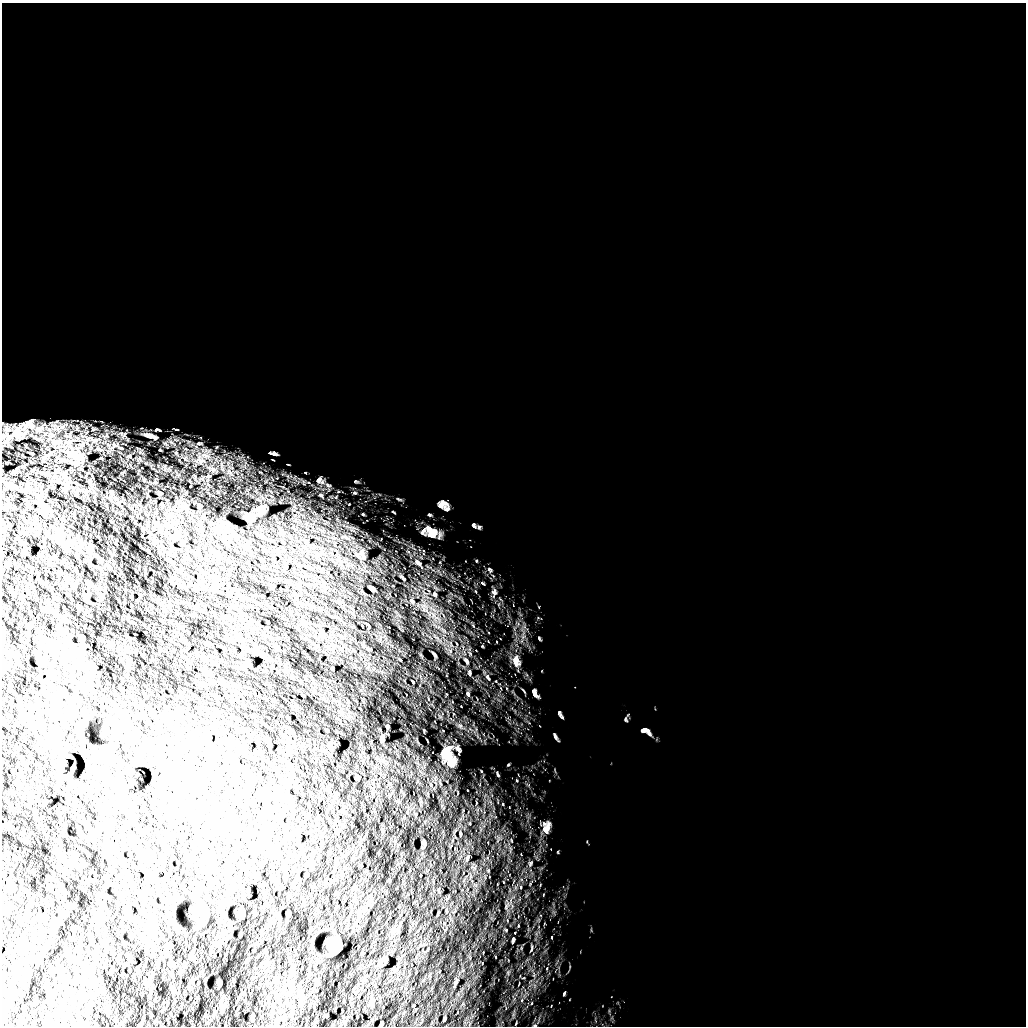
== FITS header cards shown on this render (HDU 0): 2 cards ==
NAXIS1  =                 1024 /
NAXIS2  =                 1024 /

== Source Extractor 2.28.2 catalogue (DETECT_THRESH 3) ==
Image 1024 x 1024 px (HDU 0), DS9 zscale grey, 1 PNG px = 1 image px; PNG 1028 x 1028 px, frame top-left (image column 1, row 1024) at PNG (2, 3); no overlay
Background 5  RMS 710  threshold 2140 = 3 sigma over >= 5 px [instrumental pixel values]
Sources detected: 72; all 72 listed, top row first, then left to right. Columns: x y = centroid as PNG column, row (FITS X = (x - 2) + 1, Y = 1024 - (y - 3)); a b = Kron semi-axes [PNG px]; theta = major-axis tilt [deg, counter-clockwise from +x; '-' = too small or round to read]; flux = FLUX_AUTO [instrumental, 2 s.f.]
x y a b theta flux
23 427 52 23 38 2.2e+06
56 428 29 15 -38 1.6e+06
157 429 8 3 -4 7.1e+04
176 429 5 3 - 4.0e+04
6 434 21 9 88 5.6e+05
70 435 18 8 84 7.0e+05
151 436 24 6 -16 3.6e+05
94 440 20 7 -1 6.3e+05
56 442 26 16 18 1.8e+06
69 442 17 14 31 1.1e+06
198 443 6 5 - 7.7e+04
82 445 14 9 48 6.2e+05
71 453 22 12 36 1.1e+06
273 453 8 3 -14 1.2e+05
79 456 18 9 54 6.5e+05
130 456 7 4 -64 8.9e+04
101 458 4 3 - 4.4e+04
83 459 13 6 -83 2.6e+05
208 476 4 3 - 4.9e+04
319 480 10 8 54 2.0e+05
328 485 6 5 - 1.1e+05
355 493 6 4 -1 6.7e+04
320 495 7 4 -25 7.4e+04
442 504 11 8 5 3.0e+05
447 509 7 5 31 9.7e+04
363 514 3 3 - 3.1e+04
250 515 10 7 -46 1.6e+05
429 515 5 4 - 5.7e+04
474 525 8 5 -48 1.2e+05
423 532 10 5 66 1.4e+05
431 532 20 13 -42 6.3e+05
306 542 5 5 - 7.3e+04
362 554 20 7 -72 3.4e+05
418 562 13 6 -43 2.2e+05
284 568 7 4 79 7.5e+04
489 569 7 5 -36 7.9e+04
403 578 11 3 -45 6.9e+04
482 583 5 3 - 4.8e+04
372 588 5 4 - 4.4e+04
494 592 9 7 -68 1.6e+05
435 594 6 6 - 9.8e+04
412 601 9 5 -33 1.2e+05
539 638 5 3 - 5.6e+04
516 661 18 9 -84 4.7e+05
248 663 7 4 -58 9.7e+04
470 673 9 3 -85 6.8e+04
488 677 9 5 -57 1.2e+05
535 693 11 5 -66 2.0e+05
468 694 7 5 -66 9.1e+04
560 714 9 4 -62 1.0e+05
387 727 5 2 - 5.1e+04
646 731 12 6 -24 2.3e+05
555 737 8 4 -63 1.0e+05
382 738 6 4 77 1.2e+05
329 746 11 4 -70 9.6e+04
458 749 9 4 -60 1.3e+05
448 756 18 10 -65 8.8e+05
60 768 11 5 79 1.4e+05
498 775 6 3 -71 5.0e+04
431 785 5 3 - 4.1e+04
546 828 16 10 81 4.2e+05
467 858 9 4 67 9.8e+04
530 863 9 3 69 7.1e+04
520 887 5 3 - 4.3e+04
247 890 8 3 61 5.4e+04
438 891 7 3 -89 5.9e+04
513 939 5 4 - 5.7e+04
339 949 9 4 49 8.4e+04
383 959 11 5 27 1.2e+05
379 965 7 5 -52 8.6e+04
564 994 5 3 - 6.1e+04
326 1016 3 3 - 4.9e+04
At the frame edge (FLAGS 8, measured only in part): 1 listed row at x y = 6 434